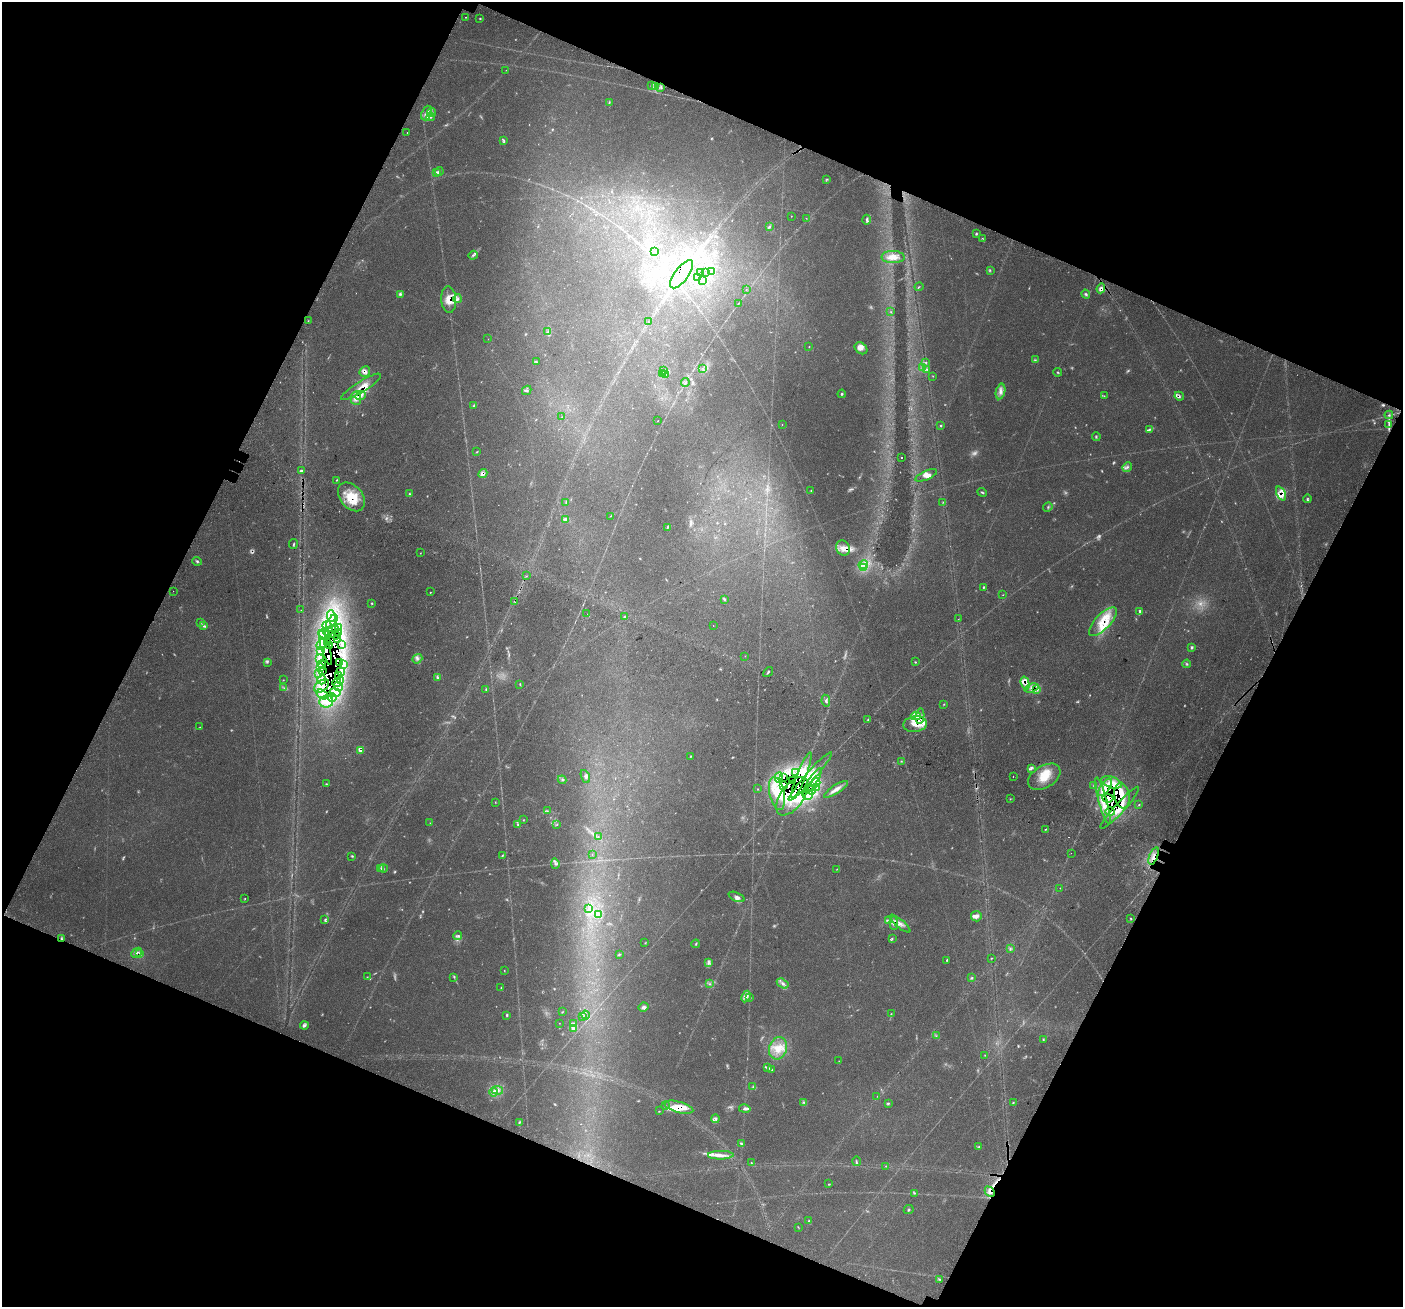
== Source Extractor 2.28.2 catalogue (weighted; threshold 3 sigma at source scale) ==
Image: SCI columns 134-5737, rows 410-5629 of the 5862 x 5975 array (HDU 1 of 3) = the unmasked area's bounding box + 8 px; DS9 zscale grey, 4 x 4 block average (1 PNG px = mean of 4 x 4 image px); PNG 1405 x 1309 px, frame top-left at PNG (2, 2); each listed source drawn as its Kron ellipse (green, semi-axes under 4 px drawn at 4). Shown black and unused: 44% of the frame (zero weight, under 3 of 4 exposures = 9% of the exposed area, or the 3 px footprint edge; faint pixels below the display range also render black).
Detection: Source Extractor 2.28.2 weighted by HDU 2 'WHT'. Background 0.0437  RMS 0.0039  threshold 0.0176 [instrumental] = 3 sigma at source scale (4.5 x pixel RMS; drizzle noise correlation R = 1.50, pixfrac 1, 0.0396/0.0396 arcsec/px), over >= 5 px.
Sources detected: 562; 54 too faint to see at this stretch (4 x 4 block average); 4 inside a brighter object's white glare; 73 cosmic-ray / hot-pixel residue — neither listed nor drawn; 17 coinciding with a brighter row at this scale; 112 inside a brighter listed object's ellipse — not listed separately; the other 302 listed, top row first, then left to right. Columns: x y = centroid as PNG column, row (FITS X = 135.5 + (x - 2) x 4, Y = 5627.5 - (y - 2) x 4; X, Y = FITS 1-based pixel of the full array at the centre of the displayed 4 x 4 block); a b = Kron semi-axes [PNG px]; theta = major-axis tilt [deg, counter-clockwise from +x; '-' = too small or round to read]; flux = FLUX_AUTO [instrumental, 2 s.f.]
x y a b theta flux
466 17 2 2 - 1.3
480 19 2 2 - 2
506 70 2 2 - 0.77
651 85 2 2 - 1.5
656 87 4 2 - 5.1
661 88 2 2 - 1.2
609 102 3 2 - 1.4
427 113 8 5 67 15
432 113 4 3 - 7
431 117 4 3 - 5.5
407 132 2 2 - 0.91
504 140 3 2 - 1.9
436 172 4 2 - 2.6
439 172 4 2 - 2.9
827 179 3 2 - 1.6
791 217 2 2 - 0.61
806 218 2 2 - 0.86
867 220 5 3 - 4.6
770 226 2 2 - 1.4
976 234 2 2 - 2.4
982 238 2 2 - 1.8
655 252 2 2 - 0.45
473 255 5 2 - 3.8
893 257 11 6 -1 28
990 270 2 2 - 0.82
711 271 2 2 - 1.4
706 272 2 2 - 0.62
701 273 2 2 - 0.52
681 274 17 7 53 27
698 277 3 2 - 0.83
703 280 2 2 - 0.64
919 287 4 2 - 1.6
1101 288 5 4 - 10
746 289 2 2 - 0.46
400 294 4 3 - 4.1
1086 294 4 3 - 4.2
458 299 4 2 - 4.5
449 300 13 7 -85 32
738 303 2 2 - 0.7
891 312 3 2 - 1.1
308 321 2 2 - 1.1
649 322 2 2 - 0.74
548 332 2 2 - 3
488 339 2 2 - 0.53
809 347 2 2 - 1.2
861 348 7 5 -38 12
1035 360 2 2 - 1.7
536 361 3 2 - 0.84
926 362 2 2 - 2.2
923 367 4 2 - 4.2
703 369 3 2 - 1.9
926 369 3 2 - 2.7
664 371 2 2 - 0.79
365 372 5 5 - 10
1058 372 4 2 - 2.4
662 374 2 2 - 0.85
665 374 2 2 - 1.5
933 376 2 2 - 0.94
685 382 4 2 - 2.7
361 387 23 5 31 27
527 390 5 2 - 2.7
1000 391 8 4 78 13
842 394 4 3 - 2.7
361 396 5 3 - 8.5
1104 396 2 2 - 0.94
1179 396 5 3 - 5
356 398 7 5 -87 16
473 406 3 2 - 1.6
1389 415 4 2 - 2.6
562 417 2 2 - 0.65
658 421 2 2 - 0.89
782 424 2 2 - 0.92
1389 425 3 2 - 2.7
941 426 2 2 - 3.1
1150 429 4 2 - 3.7
1096 437 4 2 - 2.4
477 452 2 2 - 1.1
901 457 2 2 - 2.1
1127 467 5 3 - 5.2
301 471 2 2 - 21
483 474 5 3 - 7.3
926 475 11 4 23 12
336 480 3 2 - 1.5
811 490 2 2 - 1
982 492 5 2 - 2.6
409 494 3 2 - 2.3
1281 494 7 4 -65 14
351 497 16 11 -50 66
1307 499 4 2 - 2.6
943 502 2 2 - 0.98
566 503 3 2 - 1.9
1048 507 5 2 - 3.1
610 516 2 2 - 0.52
565 519 3 2 - 6.5
668 527 4 2 - 3.1
293 544 5 2 - 2.4
843 548 8 6 -62 17
421 553 2 2 - 0.92
197 561 4 3 - 3.5
863 565 5 3 - 8
864 567 3 2 - 3.8
526 576 2 2 - 2.3
983 587 3 2 - 1.9
173 591 2 2 - 0.82
430 592 2 2 - 1.2
1003 595 2 2 - 0.81
724 600 3 2 - 1.6
514 601 3 2 - 2.2
372 603 3 2 - 2.4
301 610 2 2 - 0.73
1140 612 4 3 - 3.1
587 614 2 2 - 1
331 616 6 3 -83 11
625 617 4 2 - 2.3
958 619 2 2 - 0.71
332 621 8 3 52 12
1103 622 18 7 46 47
200 623 3 2 - 2.1
327 625 4 3 - 7.4
713 625 2 2 - 1.8
203 626 3 3 - 4.2
339 628 3 3 - 3.8
335 630 2 2 - 3.7
328 632 2 2 - 1.7
339 632 4 2 - 3.5
324 634 6 3 -18 9.1
332 634 3 2 - 3.8
335 635 4 2 - 13
337 640 2 2 - 1.7
328 642 3 2 - 6.3
321 645 6 3 65 9.7
342 645 2 2 - 2.3
330 646 2 2 - 3.1
1192 647 2 2 - 9.9
325 648 18 3 -74 46
320 650 3 2 - 3.8
745 656 2 2 - 0.59
320 658 2 2 - 2.2
417 659 5 3 - 4.9
267 662 2 2 - 1.3
915 662 3 2 - 1.7
339 663 2 2 - 1.8
322 664 4 2 - 5.7
1187 664 4 2 - 2.7
343 665 3 2 - 3.1
321 668 3 2 - 2.1
322 671 2 2 - 1.7
341 671 4 4 - 9.4
768 672 6 2 48 2.7
319 674 2 2 - 0.79
338 675 3 2 - 3.2
437 678 3 3 - 3.4
283 680 2 2 - 0.94
322 680 4 2 - 7.3
341 681 3 2 - 2.7
337 682 4 2 - 5.6
1025 683 6 4 -74 11
520 685 2 2 - 1.1
322 686 8 5 37 24
338 686 4 3 - 8.6
284 688 3 2 - 1.9
1032 688 7 3 16 11
486 689 2 2 - 1.6
1037 690 3 2 - 3.5
335 692 6 3 -13 10
322 694 6 2 -33 8.2
332 698 4 3 - 7.7
826 701 6 3 -78 5.2
326 702 7 6 - 23
944 704 3 2 - 1.5
916 716 5 4 - 14
920 716 8 4 82 15
868 719 3 2 - 1.9
915 724 12 7 8 30
200 727 2 2 - 0.81
361 750 4 3 - 8.2
691 756 2 2 - 1.2
901 761 2 2 - 1.5
1031 768 4 2 - 5.9
796 773 2 2 - 1.5
801 775 24 4 68 88
585 776 7 3 -69 4.5
810 776 32 4 48 72
1013 776 2 2 - 1.1
1044 777 18 11 31 48
779 778 5 3 - 9.5
783 778 2 2 - 1.6
562 780 4 2 - 3.1
792 780 4 2 - 26
812 782 16 3 56 22
1112 782 11 5 -18 22
816 783 5 3 - 9.1
327 784 2 2 - 0.95
784 785 3 2 - 7
1094 785 3 3 - 2.4
816 787 2 2 - 2.1
1105 787 10 4 56 24
758 789 2 2 - 1.1
836 789 14 4 33 16
811 790 5 2 - 7
777 793 17 7 -78 46
808 795 5 5 - 15
792 796 22 11 55 150
1122 796 12 7 -81 37
1108 798 5 3 - 27
1010 799 2 2 - 1.1
1103 801 24 4 -75 36
495 803 2 2 - 0.94
1139 805 2 2 - 1.4
1120 808 28 5 48 37
547 811 2 2 - 1.8
1110 812 4 3 - 7.6
523 820 2 2 - 1.1
430 823 2 2 - 0.83
517 825 3 2 - 1.8
557 825 3 2 - 1.6
1046 829 3 2 - 1.9
598 837 2 2 - 0.98
1071 853 2 2 - 0.4
502 855 4 2 - 2.1
592 855 2 2 - 0.71
352 856 3 2 - 2.1
1154 856 9 2 69 10
555 864 5 3 - 5.8
381 868 2 2 - 1.9
383 868 4 2 - 3
837 869 2 2 - 1
1060 888 2 2 - 1.1
736 897 8 4 -23 8.3
245 898 2 2 - 1.2
589 909 3 2 - 2.8
598 915 4 2 - 3.6
976 916 5 5 - 11
1130 918 3 2 - 1.7
325 920 4 3 - 3.7
888 921 3 2 - 2.8
894 923 6 3 -84 8.7
900 924 13 3 -40 12
458 936 4 3 - 5
62 939 3 2 - 2.2
892 939 3 2 - 1.9
645 943 2 2 - 1.1
696 944 4 2 - 2.3
1010 949 3 2 - 2.6
136 953 6 2 42 4.9
139 953 3 2 - 3.6
619 954 3 2 - 2.4
991 958 2 2 - 1.3
946 960 3 2 - 1.4
708 963 2 2 - 2.6
504 970 2 2 - 1.1
367 977 2 2 - 0.97
454 977 4 2 - 1.7
972 978 4 2 - 1.8
783 983 6 4 -34 8.5
710 984 3 2 - 2.4
501 988 2 2 - 1.3
746 996 6 3 62 9.4
749 997 2 2 - 1.3
644 1007 5 4 - 6.5
563 1012 2 2 - 0.74
891 1014 3 2 - 1.4
586 1015 4 2 - 3.8
507 1016 4 2 - 2.2
582 1016 3 2 - 1.6
559 1023 2 2 - 0.79
574 1023 3 2 - 1.5
304 1025 4 3 - 6
573 1028 4 3 - 4.7
936 1036 2 2 - 1.1
1043 1040 2 2 - 2.2
778 1048 11 9 74 37
985 1055 2 2 - 1.1
839 1061 2 2 - 0.74
767 1067 3 3 - 3.3
772 1069 2 2 - 1.4
753 1087 3 2 - 2.2
498 1090 5 3 - 7.3
493 1092 5 3 - 6.6
877 1096 2 2 - 0.61
803 1102 3 2 - 3.2
888 1103 3 2 - 2.5
1013 1103 3 2 - 1.7
665 1106 2 2 - 1.6
679 1107 15 5 -15 45
745 1109 5 4 - 7.4
659 1111 2 2 - 0.7
715 1119 4 4 - 6
519 1123 2 2 - 1.2
741 1144 4 3 - 3.4
979 1146 3 2 - 1.4
721 1155 13 4 0 17
856 1161 5 2 - 2.8
751 1163 2 2 - 1.2
886 1166 2 2 - 0.96
828 1184 2 2 - 0.68
990 1192 6 3 -46 8.3
914 1193 3 3 - 2.4
909 1210 5 2 - 2.6
809 1221 3 2 - 2.9
798 1227 3 2 - 1.2
939 1279 3 2 - 1.8
Overlapping masked pixels (flux is a lower limit): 61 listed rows (the first 20) at x y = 681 274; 1101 288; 449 300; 365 372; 361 387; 361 396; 1179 396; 356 398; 483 474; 1281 494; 351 497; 514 601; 332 621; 1103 622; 335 630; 328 632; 339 632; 332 634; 335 635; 337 640
Diffuse or blended objects may show on this block-average render without a row.